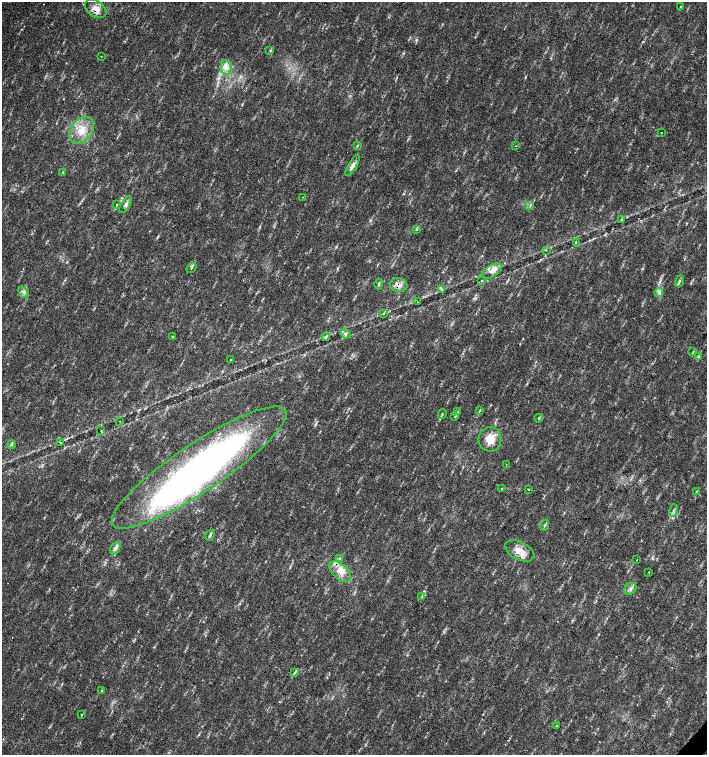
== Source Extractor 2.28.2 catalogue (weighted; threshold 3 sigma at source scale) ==
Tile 6 of 4 x 4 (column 2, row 2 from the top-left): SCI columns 1635-3043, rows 3013-4517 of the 6023 x 6029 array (HDU 1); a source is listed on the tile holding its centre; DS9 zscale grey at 2 x 2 block average (1 PNG px = mean of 2 x 2 image px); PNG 709 x 757 px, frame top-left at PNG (2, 2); each listed source drawn as its Kron ellipse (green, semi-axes under 4 px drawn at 4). Shown black and unused: <1% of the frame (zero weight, under 2 of 3 exposures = <1% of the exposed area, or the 3 px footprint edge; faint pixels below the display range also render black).
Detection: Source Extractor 2.28.2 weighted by HDU 2 'WHT'; one run over the whole footprint, this tile lists its part. Background 0.0334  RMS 0.0041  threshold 0.0185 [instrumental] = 3 sigma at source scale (4.5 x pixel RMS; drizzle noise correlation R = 1.50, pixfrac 1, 0.0396/0.0396 arcsec/px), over >= 5 px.
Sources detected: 70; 1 inside a brighter object's white glare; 1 cosmic-ray / hot-pixel residue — neither listed nor drawn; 2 inside a brighter listed object's ellipse — not listed separately; the other 66 listed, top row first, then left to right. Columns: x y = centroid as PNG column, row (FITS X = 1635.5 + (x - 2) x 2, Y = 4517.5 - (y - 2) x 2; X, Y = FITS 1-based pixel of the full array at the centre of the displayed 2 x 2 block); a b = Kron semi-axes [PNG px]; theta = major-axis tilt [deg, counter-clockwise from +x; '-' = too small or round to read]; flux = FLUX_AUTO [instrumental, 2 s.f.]
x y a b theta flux
680 7 3 2 - 0.54
96 9 12 8 -34 9.7
270 51 3 2 - 0.66
101 56 2 2 - 0.36
226 68 8 5 -81 5.5
82 130 14 10 53 16
661 133 2 2 - 0.66
357 146 4 2 - 0.69
516 146 2 2 - 0.39
353 165 12 4 60 4.2
63 172 4 2 - 0.9
302 197 2 2 - 0.54
117 205 2 2 - 0.83
126 205 9 4 58 2.8
530 206 3 2 - 0.99
621 220 3 2 - 0.59
416 229 3 2 - 0.7
576 242 2 2 - 0.53
546 250 3 2 - 0.68
191 268 6 2 53 1.1
492 271 11 6 31 6.2
482 280 2 2 - 1.2
679 281 6 2 72 1.7
379 284 5 2 - 1
399 285 9 7 -9 6.1
442 290 3 3 - 0.96
24 292 6 3 -54 2.3
659 293 4 3 - 2.2
418 302 2 2 - 0.7
383 313 3 2 - 0.66
345 334 5 3 - 2
172 336 3 2 - 0.63
326 337 4 2 - 1.3
693 352 4 2 - 0.86
698 356 4 3 - 1.2
230 359 2 2 - 0.75
480 410 4 2 - 0.95
457 412 3 2 - 0.46
442 414 5 2 - 0.96
455 417 3 2 - 0.63
539 418 4 2 - 1.1
120 421 2 2 - 0.45
101 431 2 2 - 0.79
490 439 12 11 - 13
60 443 2 2 - 0.62
12 445 4 3 - 1.4
506 464 2 2 - 0.63
199 467 104 24 34 430
502 489 2 2 - 2.2
528 489 2 2 - 1.9
696 492 3 2 - 0.7
674 510 6 2 71 1.7
545 525 5 3 - 1.3
210 535 6 3 51 1.4
115 548 6 4 58 3
520 551 16 9 -27 11
340 558 3 2 - 1
637 560 2 2 - 0.75
340 572 13 7 -43 11
649 572 2 2 - 0.56
630 589 7 5 43 3
422 596 4 2 - 1.1
294 672 4 3 - 1.2
101 691 2 2 - 1.3
81 715 3 2 - 0.59
557 726 2 2 - 0.46
Overlapping masked pixels (flux is a lower limit): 3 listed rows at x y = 96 9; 399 285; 340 572
Diffuse or blended objects may show on this block-average render without a row.